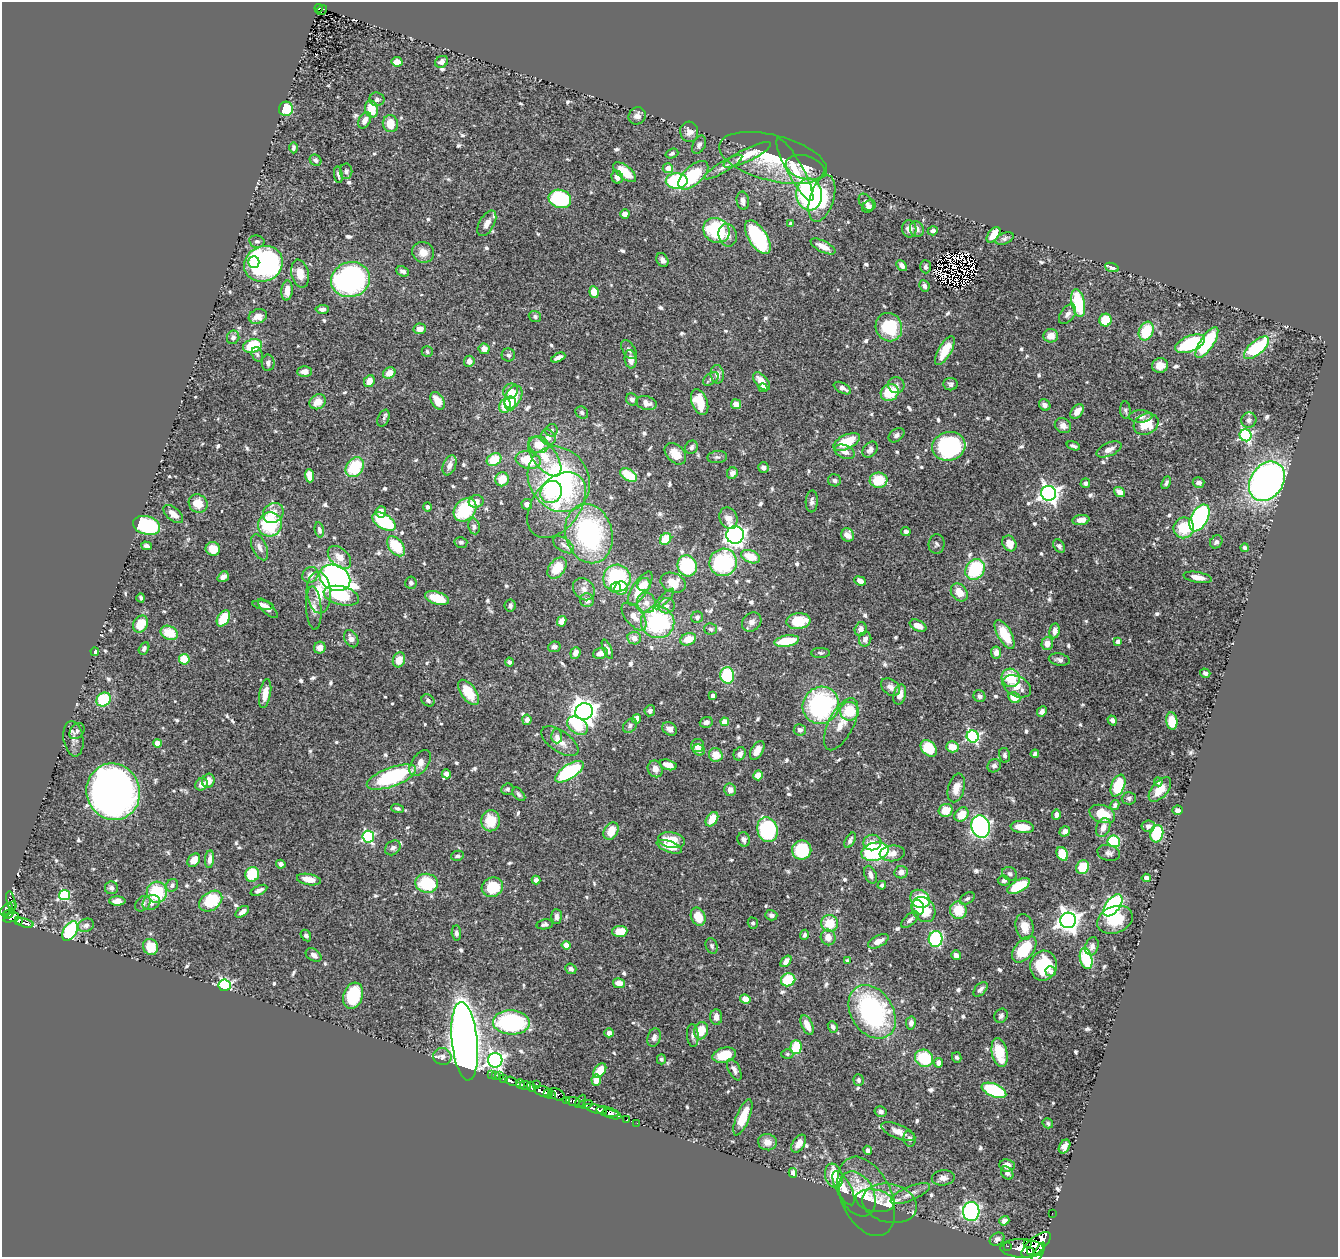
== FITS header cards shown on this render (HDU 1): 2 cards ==
NAXIS1  =                 1336
NAXIS2  =                 1255

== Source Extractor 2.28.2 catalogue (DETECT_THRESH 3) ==
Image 1336 x 1255 px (HDU 1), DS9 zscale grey, 1 PNG px = 1 image px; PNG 1340 x 1259 px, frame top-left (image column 1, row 1255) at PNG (2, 2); each listed source drawn as its Kron ellipse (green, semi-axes under 4 px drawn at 4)
Background 0.538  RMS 0.023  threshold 0.0696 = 3 sigma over >= 5 px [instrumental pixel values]
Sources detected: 751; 11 with non-positive FLUX_AUTO (blend fragments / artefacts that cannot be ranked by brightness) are neither listed nor drawn; of the other 740, the 500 brightest by FLUX_AUTO listed and drawn (240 fainter detections omitted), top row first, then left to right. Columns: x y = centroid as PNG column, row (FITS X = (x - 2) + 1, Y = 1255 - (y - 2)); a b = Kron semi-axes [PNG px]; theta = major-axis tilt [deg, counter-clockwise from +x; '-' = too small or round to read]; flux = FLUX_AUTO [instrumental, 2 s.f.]
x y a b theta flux
319 8 4 3 - 15
322 10 6 2 40 6.7
397 62 5 4 - 15
441 62 7 5 31 7.6
377 99 7 7 - 6.1
286 109 7 7 - 41
371 109 8 6 -75 43
637 116 9 8 - 9.4
365 120 9 5 62 10
390 124 8 7 - 28
689 132 10 9 - 10
699 145 10 6 65 5.8
293 148 6 4 89 4.2
672 153 6 4 20 4
747 155 26 6 25 28
773 158 55 23 -14 100
316 160 6 5 - 4.5
723 167 22 5 31 9.4
805 167 20 11 -16 21
668 168 5 5 - 15
795 170 35 8 -61 37
346 171 8 6 89 4.7
625 172 13 6 -38 37
338 175 8 3 -81 4
693 175 18 9 43 83
617 177 6 5 - 11
677 181 11 7 2 160
809 194 16 13 -86 250
822 198 24 12 73 77
560 199 11 9 -17 140
743 201 9 6 -81 8.3
866 202 9 6 -54 6.4
869 206 7 5 38 5.1
625 214 5 4 - 12
487 223 14 7 61 12
791 223 4 3 - 4.4
909 229 8 7 - 11
917 229 8 6 -69 8.2
716 230 14 12 -31 130
933 231 5 4 - 5.6
728 235 11 9 -77 10
994 235 9 5 53 24
758 237 19 9 -58 180
1005 238 9 5 23 4.2
257 241 8 6 -10 4.3
823 246 14 5 -28 18
423 252 11 10 - 19
662 260 7 5 -61 6.5
254 262 6 5 - 66
263 264 20 17 25 460
902 266 6 4 -49 9
926 267 7 5 -90 4
1112 267 7 3 -18 8.3
403 271 7 5 -23 6.3
300 274 14 8 -77 20
350 280 19 17 17 380
924 286 6 5 - 6
287 291 10 5 85 18
594 292 6 4 -82 33
1078 303 14 6 -78 87
322 309 6 4 3 6.4
1067 314 11 6 53 7.3
258 316 9 7 18 15
535 316 6 5 - 4.3
1105 320 6 6 - 54
889 327 14 13 - 75
420 329 6 5 - 14
1146 331 10 7 67 58
1051 336 7 6 - 18
233 337 7 6 - 5.8
1207 343 18 6 57 120
1190 344 16 7 22 130
252 346 10 6 18 75
1256 348 15 7 39 130
484 349 5 5 - 14
629 350 10 6 -58 6.4
945 350 16 6 59 30
427 352 5 5 - 3.6
257 354 7 5 -72 4
508 355 6 6 - 5
558 357 7 4 25 11
631 359 9 6 -83 13
469 361 5 5 - 11
268 363 8 6 -89 5.5
1160 365 8 7 - 17
304 372 7 5 1 12
389 373 6 5 - 19
717 374 9 6 -82 11
711 379 9 5 35 5.9
369 381 6 5 - 19
762 381 11 6 -48 22
951 384 7 6 - 4.3
896 385 8 8 - 5.5
763 388 4 4 - 15
842 388 9 5 -28 7.4
511 391 8 7 - 14
890 392 9 8 - 54
513 397 12 8 60 37
632 399 6 5 - 5.8
437 401 9 6 -58 24
318 402 8 7 - 22
700 402 13 8 -68 42
510 403 7 6 - 13
646 403 10 6 -16 12
736 404 5 5 - 16
1045 405 6 5 - 6.8
505 406 7 6 - 33
1125 410 9 5 -85 3.9
582 412 7 5 -36 4.1
1077 412 8 5 52 15
1141 416 12 6 1 8.2
384 418 9 5 67 3.8
1249 420 8 7 - 5.9
1146 424 13 10 26 48
1063 426 8 7 - 10
551 430 6 6 - 3.8
896 435 9 6 37 5.3
1246 435 6 6 - 230
548 437 8 7 - 9.6
847 442 14 7 25 50
539 445 10 8 -13 27
949 446 17 14 15 250
1073 446 7 3 -20 4.3
691 447 7 6 - 5.2
1109 449 13 6 24 11
870 450 9 6 49 7.2
845 452 11 6 -22 11
675 454 12 8 -45 23
545 457 23 11 -53 32
717 457 10 6 6 4.2
494 460 8 6 30 42
528 460 13 8 -14 58
449 465 10 6 68 10
355 467 11 8 54 74
763 468 5 5 - 7.7
732 473 6 5 - 8.2
628 475 9 5 -32 59
309 476 6 4 -86 23
502 479 7 7 - 31
559 479 34 29 -55 350
834 480 6 6 - 4.7
879 480 9 7 0 49
1267 481 21 16 55 750
1085 483 5 4 - 4.2
1166 483 7 4 65 4.2
1199 483 6 5 - 7.1
551 492 11 10 - 44
1119 492 6 4 -37 11
1048 493 7 7 - 750
476 501 7 6 - 14
812 501 11 6 87 5.8
198 504 10 8 -37 29
527 504 5 5 - 9.3
557 505 37 24 53 76
427 507 5 4 - 3.7
465 510 13 10 48 100
381 512 5 5 - 11
273 513 11 9 43 20
173 514 12 6 -40 16
728 518 11 8 -66 15
1199 518 14 8 62 290
1081 520 8 5 9 12
384 522 13 7 -31 110
270 524 12 11 - 110
147 525 14 9 -16 150
474 526 8 5 -80 4.5
1184 528 10 10 - 51
319 530 8 4 -79 5.3
906 531 5 4 - 5.3
589 534 30 23 -75 260
735 535 9 9 - 580
848 535 7 6 - 15
666 539 6 5 - 45
461 542 6 5 - 3.6
1216 542 7 5 47 5
1009 543 8 6 -59 17
937 544 10 8 85 4.4
563 545 12 6 -34 7.5
146 546 5 4 - 6.1
396 546 11 7 -51 66
1059 546 7 5 -55 4.9
260 547 14 7 -66 9.8
1245 548 4 4 - 4.4
213 549 7 7 - 26
339 557 14 9 -43 17
750 557 10 6 -22 37
723 562 14 13 - 150
687 566 11 9 -66 120
557 568 12 8 54 41
975 569 11 9 58 100
310 575 8 7 - 14
223 577 6 5 - 9.9
1198 577 14 5 -10 14
335 578 16 12 -26 910
617 578 13 13 - 130
860 581 6 4 -24 11
411 583 6 6 - 4.7
673 583 13 9 -22 30
644 585 7 6 - 19
616 587 5 5 - 7.9
621 588 7 6 - 25
584 589 12 10 -48 11
640 589 19 7 58 37
959 592 10 7 -52 20
319 593 21 12 -86 38
341 596 18 9 -13 47
141 598 4 3 - 4
437 598 12 6 -17 41
664 599 13 4 45 5.7
587 600 7 6 - 9.4
646 603 10 9 - 14
263 605 11 4 -8 6.5
510 606 6 5 - 5.1
666 606 8 7 - 6.9
268 608 13 5 -44 11
314 608 22 7 -86 14
634 616 16 8 -51 16
697 617 6 5 - 4.9
223 618 9 6 59 44
562 621 5 4 - 11
798 621 12 8 7 58
658 622 16 16 - 190
752 622 10 8 45 9.2
141 624 9 7 57 36
918 626 9 5 -25 14
710 629 6 5 - 3.9
861 629 7 6 - 11
1055 631 7 5 81 8.9
169 633 9 6 -25 38
1005 634 16 7 -61 46
634 638 7 6 - 12
351 639 9 6 -60 10
688 639 8 6 21 28
865 639 7 6 - 7.7
787 641 12 5 9 55
1118 642 4 4 - 11
1047 643 6 5 - 15
554 647 6 5 - 5
144 648 6 5 - 4.6
320 648 6 5 - 12
607 649 10 4 -67 6
95 652 4 4 - 9.5
996 652 6 5 - 10
575 653 6 5 - 10
600 653 7 5 17 8.8
820 653 9 5 -1 3.7
184 659 5 5 - 46
399 660 8 6 68 23
1059 660 10 6 -10 5.8
509 662 4 4 - 3.7
1205 673 5 4 - 5.3
727 675 8 7 - 110
1011 678 9 9 - 63
1017 686 15 10 -27 21
890 687 11 7 -38 9.1
469 692 14 7 -55 49
265 694 14 6 80 18
900 694 10 6 76 13
713 695 4 4 - 8.2
979 696 6 5 - 5.1
1014 698 6 5 - 28
104 699 7 6 - 76
428 700 7 5 -36 4.8
821 705 19 18 - 240
584 711 9 8 - 1700
650 711 5 5 - 5.4
850 711 9 9 - 49
1042 712 5 4 - 6.4
636 719 4 4 - 8.1
527 720 5 4 - 7.5
1112 720 5 4 - 4.6
1172 721 8 5 -83 39
706 722 6 5 - 8.2
725 722 4 4 - 34
841 724 28 12 63 30
578 726 11 8 -33 44
630 726 8 6 52 5.1
670 729 8 6 -35 8.3
800 730 6 5 - 6.2
77 731 9 6 53 5.3
557 736 7 5 -89 4.8
973 736 6 6 - 250
73 739 18 10 -81 9.9
560 741 21 10 -35 21
157 743 4 4 - 23
697 746 7 6 - 12
952 747 6 5 - 20
929 748 9 6 -47 53
699 750 6 5 - 8.1
757 750 10 6 59 15
740 754 7 6 - 7.1
1035 754 4 3 - 3.7
716 755 7 6 - 24
1005 755 7 5 -78 4.5
420 763 14 8 56 15
668 765 9 5 -17 18
994 766 7 6 - 5
655 769 8 7 - 12
569 772 16 7 33 140
446 774 4 4 - 8.5
758 775 5 5 - 21
391 777 26 9 20 170
208 781 7 6 - 14
1158 782 4 3 - 6
201 784 7 5 37 8.7
1118 786 11 6 67 81
956 788 14 8 75 17
507 789 6 5 - 3.6
1160 789 14 8 49 21
730 790 6 6 - 11
113 792 28 26 -70 1300
519 794 8 5 -46 4
1129 798 7 6 - 4.1
1115 805 5 4 - 4.6
397 808 6 4 -17 3.9
946 810 7 6 - 25
1178 810 5 4 - 5.1
961 814 8 6 45 27
1056 814 5 4 - 6.9
1102 814 13 8 -18 34
712 819 8 5 56 24
491 821 10 9 - 42
981 826 11 9 -73 520
1148 826 6 5 - 7.5
1022 827 12 6 -5 26
1103 828 10 6 68 10
767 830 12 10 -72 160
611 831 9 7 59 26
1065 831 5 5 - 8.9
1157 834 9 6 78 110
368 837 6 5 - 190
744 839 7 6 - 7.5
671 840 14 8 -9 30
850 840 8 4 61 5.1
1114 841 6 6 - 82
872 842 9 8 - 14
669 847 13 5 -20 19
393 848 8 6 40 5.9
802 850 9 9 - 80
875 852 14 9 12 190
892 853 12 8 6 14
1109 853 11 8 -13 6.5
1062 854 7 5 -61 47
457 856 6 5 - 3.9
210 859 9 4 84 7.3
194 860 7 5 49 16
281 864 4 4 - 5.9
1083 867 7 6 - 41
901 872 6 6 - 10
252 874 7 7 - 58
1009 874 8 6 -29 4.9
870 875 9 5 -69 8.2
1146 878 5 4 - 7.3
309 879 12 5 -10 19
536 880 4 4 - 7.2
1004 881 6 5 - 4.7
427 883 11 9 -9 73
172 885 6 6 - 5.7
882 885 4 4 - 5.5
1019 886 12 6 29 63
492 887 11 9 24 51
111 888 6 6 - 5.8
259 890 9 4 25 7.7
157 892 10 10 - 82
64 895 5 5 - 130
920 899 10 8 -38 76
967 899 8 5 32 3.6
11 901 10 4 -77 71
117 901 8 4 -1 10
211 901 13 9 36 68
151 903 9 7 26 12
143 904 9 6 43 5
12 905 3 2 - 33
1113 905 13 7 52 280
918 907 7 6 - 19
6 909 7 4 43 160
923 909 13 11 -55 42
958 910 9 8 - 36
242 912 8 4 36 9.1
8 914 5 4 - 150
771 915 6 5 - 5.2
556 916 7 5 -89 6.5
698 917 9 7 -64 30
11 918 8 4 24 160
910 920 11 5 42 5.8
1068 920 8 8 - 1300
1115 920 18 13 22 43
19 921 4 3 - 57
25 923 9 3 -15 76
753 923 5 5 - 3.7
830 923 8 8 - 35
545 924 8 5 9 4.6
86 925 8 6 22 6.9
1024 927 13 8 -76 23
70 931 11 6 60 170
620 931 8 5 3 30
456 933 7 4 -87 4.8
306 935 6 4 -57 4
804 935 5 4 - 3.8
828 937 8 7 - 14
936 939 8 7 - 170
878 941 11 5 28 13
566 945 4 4 - 23
712 946 8 6 -71 4.2
1092 946 9 6 74 6.9
150 947 8 7 - 30
1024 949 15 9 49 62
314 955 9 6 -33 7.4
956 955 5 4 - 5.7
1086 959 11 6 -77 86
786 961 7 4 51 10
847 961 4 4 - 3.9
1044 966 15 13 77 72
571 969 6 5 - 4.7
1051 971 5 5 - 5.7
788 980 7 6 - 60
619 983 6 5 - 14
225 985 6 5 - 260
980 989 9 5 47 6.6
353 996 13 9 71 90
745 999 5 4 - 18
872 1012 29 21 -57 280
1001 1016 7 6 - 4
716 1017 8 6 -86 10
511 1022 18 12 -2 220
911 1023 7 5 79 7.3
807 1025 10 5 -65 18
833 1027 6 4 -67 4.5
701 1031 9 6 69 29
609 1033 4 4 - 8.1
693 1035 11 5 -85 5.8
654 1038 9 6 72 6.8
465 1041 39 13 -84 2600
796 1047 7 5 89 63
1000 1052 15 7 -79 44
787 1054 6 5 - 4
724 1055 12 7 15 41
442 1056 9 8 - 8
957 1057 5 4 - 3.8
924 1058 9 8 - 72
661 1059 5 4 - 4.4
495 1060 7 7 - 530
938 1063 5 4 - 9.2
734 1070 11 5 -63 7.3
600 1071 8 5 53 32
491 1075 2 2 - 4.7
495 1076 4 3 - 27
500 1076 3 2 - 4.6
504 1078 3 3 - 88
596 1080 5 4 - 14
858 1080 6 5 - 4.5
511 1081 6 3 -23 100
520 1084 5 3 - 230
537 1084 3 3 - 78
525 1085 6 4 -4 370
531 1087 5 3 - 200
994 1090 13 6 -22 110
543 1091 10 5 -19 1400
548 1094 4 3 - 270
557 1094 8 5 -28 270
552 1095 4 3 - 82
566 1100 3 2 - 39
573 1101 7 4 -12 270
580 1101 7 3 57 200
586 1104 7 3 12 130
596 1109 11 4 -16 710
608 1112 11 4 -14 240
881 1112 6 5 - 6.1
612 1114 10 3 -16 160
743 1117 19 6 68 41
627 1120 3 3 - 13
637 1123 2 2 - 4.3
1048 1123 5 5 - 3.7
898 1132 18 7 -22 15
910 1139 8 6 -76 5.7
767 1142 9 8 - 15
799 1144 10 6 58 13
1064 1147 7 5 61 10
868 1150 5 4 - 4.8
1007 1165 7 6 - 11
793 1173 5 4 - 6.6
1007 1173 7 5 -49 5.9
834 1176 12 8 -72 38
943 1178 11 7 6 9.7
844 1188 19 7 -62 20
857 1194 24 16 -62 26
910 1194 21 7 23 13
866 1196 42 25 -66 51
875 1201 19 11 -11 13
890 1203 28 19 -13 43
971 1211 9 8 - 380
1052 1213 2 2 - 4
1004 1221 5 4 - 9
997 1239 8 6 29 5.3
1027 1243 2 2 - 5000
1036 1245 18 7 39 1700
1008 1246 3 2 - 21
1022 1249 22 9 -2 2300
1031 1251 3 2 - 280
1038 1254 12 4 63 700
At the frame edge (FLAGS 8, measured only in part): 1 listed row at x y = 1038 1254
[240 fainter detections neither listed nor drawn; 11 non-positive-flux detections neither listed nor drawn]